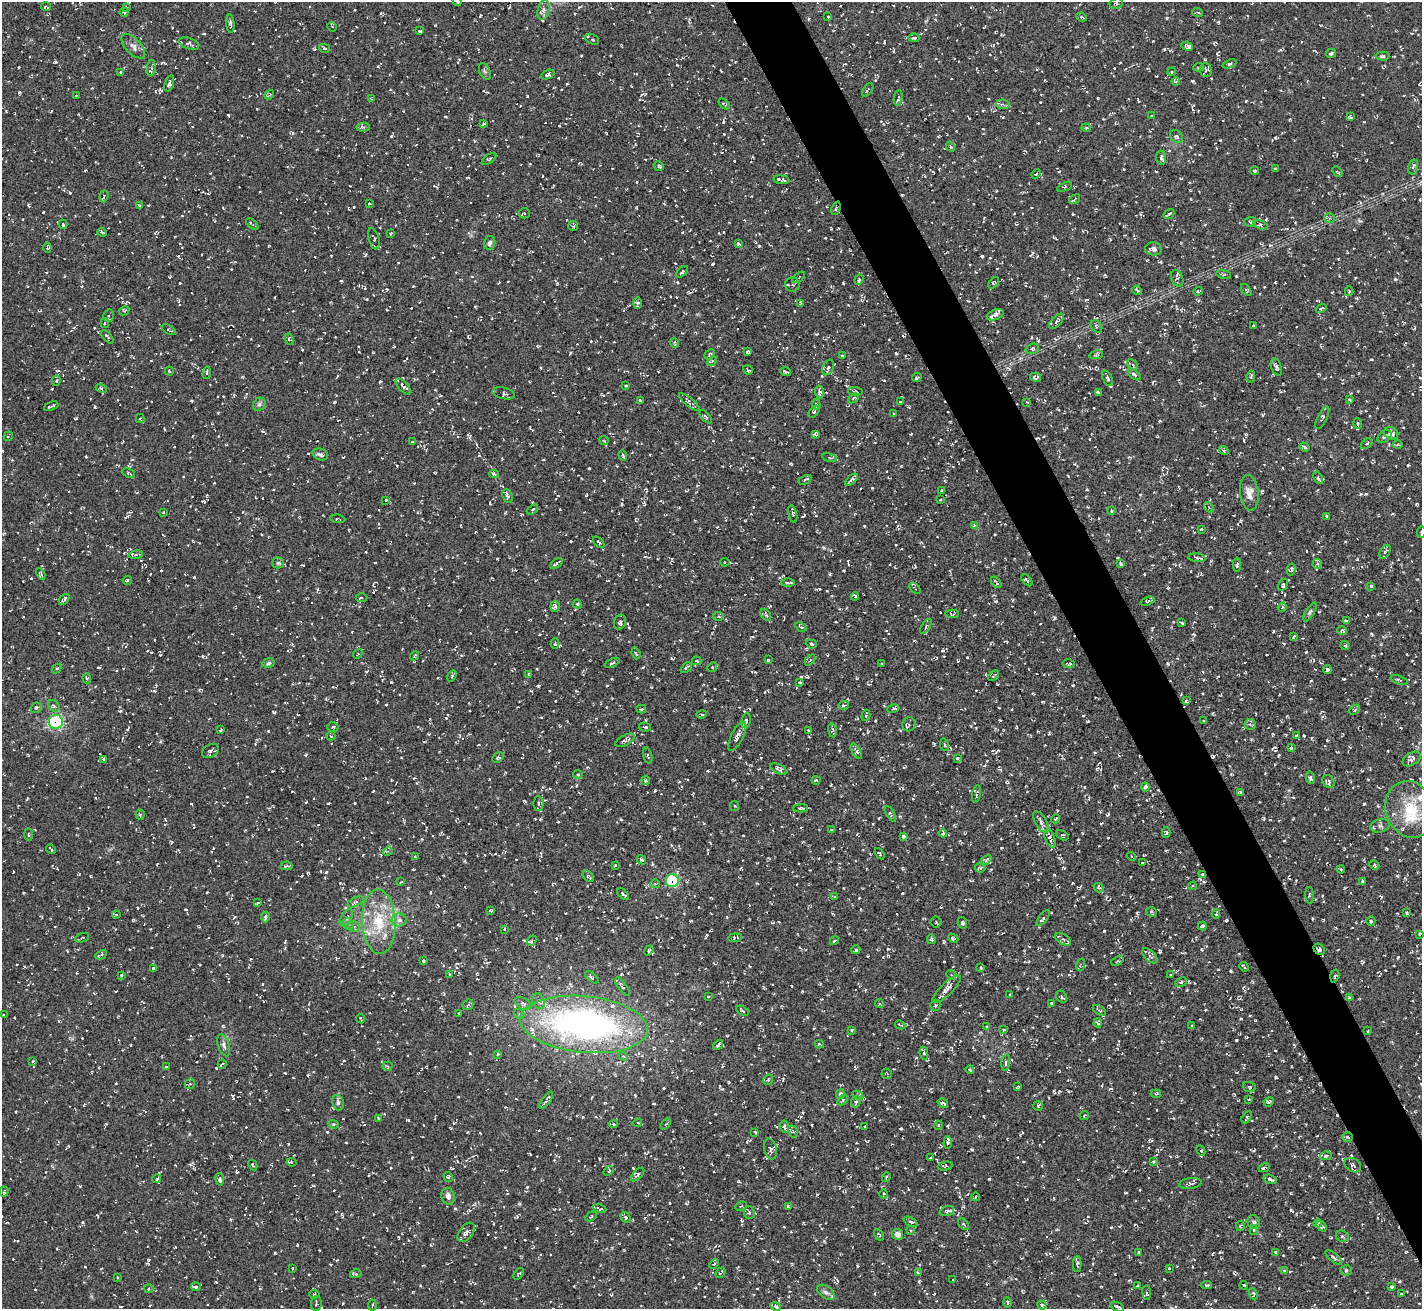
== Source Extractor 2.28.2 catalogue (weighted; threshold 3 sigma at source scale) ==
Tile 6 of 4 x 4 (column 2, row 2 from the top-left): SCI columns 1423-2842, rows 2771-4077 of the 5686 x 5676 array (HDU 1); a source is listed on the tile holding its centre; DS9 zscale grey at full resolution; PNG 1424 x 1311 px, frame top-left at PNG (2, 2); each listed source drawn as its Kron ellipse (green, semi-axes under 4 px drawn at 4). Shown black and unused: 4% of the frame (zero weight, under 3 of 5 exposures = <1% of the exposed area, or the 3 px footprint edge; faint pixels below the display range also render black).
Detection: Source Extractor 2.28.2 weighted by HDU 2 'WHT'; one run over the whole footprint, this tile lists its part. Background 0.0245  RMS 0.0053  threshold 0.0237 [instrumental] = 3 sigma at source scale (4.5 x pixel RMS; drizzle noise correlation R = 1.50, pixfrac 1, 0.05/0.05 arcsec/px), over >= 5 px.
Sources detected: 1590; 87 cosmic-ray / hot-pixel residue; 1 long thin detection or spike segment (spike, bleed or trail) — neither listed nor drawn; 25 inside a brighter listed object's ellipse — not listed separately; of the other 1477, all 500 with FLUX_AUTO >= 0.64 (the completeness limit of this list) listed and drawn (977 fainter detections not listed), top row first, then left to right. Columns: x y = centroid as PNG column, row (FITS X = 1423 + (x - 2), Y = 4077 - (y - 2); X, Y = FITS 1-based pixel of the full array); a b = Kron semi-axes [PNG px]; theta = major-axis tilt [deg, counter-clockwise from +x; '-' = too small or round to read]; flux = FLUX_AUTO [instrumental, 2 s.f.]
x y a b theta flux
457 2 4 3 - 0.73
1116 3 6 5 - 1
46 7 5 3 - 0.72
126 7 4 3 - 0.83
543 10 10 5 76 2
124 12 4 4 - 0.98
1198 13 5 3 - 0.82
828 17 3 3 - 0.78
1081 17 5 3 - 0.69
230 23 9 3 -84 1.2
332 27 5 4 - 0.75
420 31 3 2 - 0.71
914 38 5 3 - 1.2
592 39 7 5 -27 0.92
189 44 10 5 -21 1.4
133 46 15 7 -47 2.9
1187 46 6 4 -24 1.6
324 48 5 4 - 0.81
1331 53 5 3 - 1.4
1382 56 7 4 -2 0.95
1230 64 7 4 22 1.3
1199 67 5 4 - 0.84
151 68 8 4 86 1.2
1206 70 7 6 - 1.1
485 71 9 5 -65 1.2
121 72 3 3 - 0.66
1172 72 4 3 - 0.74
548 75 7 4 24 1.2
1176 81 4 4 - 0.69
169 83 9 4 73 1.4
868 90 8 2 55 0.64
269 95 5 3 - 0.73
76 96 4 3 - 0.9
898 98 8 4 80 1.4
372 99 3 3 - 0.67
724 104 6 3 -39 0.78
1003 104 7 5 -7 1.1
1152 116 3 2 - 0.66
1350 117 4 3 - 0.83
483 124 4 3 - 0.67
363 127 6 4 2 1.1
1086 128 4 4 - 0.67
1177 136 7 5 -45 1.3
950 147 5 4 - 0.65
1161 158 7 5 -83 1.4
489 159 8 3 35 0.84
659 166 5 4 - 0.97
1413 167 7 5 76 1.1
1275 168 3 2 - 0.7
1254 171 4 3 - 0.7
1337 171 6 3 -46 0.64
1036 174 5 4 - 0.73
781 180 8 4 -7 1.4
1065 187 8 4 23 0.83
104 196 6 3 71 0.82
1075 199 6 3 37 0.7
369 203 3 3 - 0.94
139 206 3 3 - 0.82
836 208 7 3 68 0.75
524 213 6 5 - 0.71
1169 214 6 2 34 0.97
1330 218 5 4 - 0.9
1250 222 6 5 - 0.7
63 224 4 3 - 0.67
252 224 7 3 -41 0.83
1260 225 7 4 -16 0.83
573 226 5 5 - 0.74
102 232 4 3 - 0.83
390 233 4 3 - 0.68
374 239 11 5 -73 1.2
490 243 7 5 76 1.3
738 244 4 3 - 1.2
47 247 5 3 - 0.72
1154 249 8 6 -5 2.3
682 272 7 4 42 0.87
1224 274 7 3 -8 0.79
799 277 7 3 38 0.89
1177 278 8 5 -70 1.5
859 280 5 4 - 0.7
994 283 6 4 51 0.68
792 285 7 7 - 1.3
1137 290 5 3 - 0.73
1246 290 7 4 -54 0.73
1198 291 5 3 - 0.93
1349 291 5 4 - 0.67
638 303 6 3 89 0.98
800 303 4 3 - 0.66
1321 308 5 3 - 0.9
124 311 5 3 - 0.65
995 315 8 5 22 2
108 316 6 5 - 1
1056 321 9 5 48 1.2
105 323 5 4 - 0.64
1097 326 7 5 -53 1
1253 326 3 3 - 1.2
169 330 8 4 -31 0.7
107 337 8 3 -49 0.74
289 339 6 4 -63 0.77
675 343 5 3 - 0.78
1032 349 7 5 18 0.95
747 352 4 3 - 0.86
710 354 6 4 42 0.67
842 355 3 3 - 0.72
1096 355 7 4 12 0.74
712 361 5 4 - 0.69
1133 365 6 3 -45 0.78
828 367 8 5 63 1.6
1276 367 9 5 -70 1.7
748 370 5 2 - 0.7
169 371 4 2 - 0.66
785 372 5 3 - 0.72
207 373 6 3 79 0.9
1134 374 7 4 -40 1.8
917 377 5 3 - 0.84
1036 377 5 4 - 1.3
1251 377 6 3 80 0.72
1107 378 8 4 -67 1.6
56 381 5 4 - 0.75
403 386 10 4 -48 2.5
626 386 3 2 - 0.71
101 388 6 4 -22 0.87
855 391 7 4 -2 0.83
819 392 6 4 -85 1.7
1098 392 4 3 - 1
504 393 11 5 -14 1.2
853 398 6 4 42 0.73
1350 400 3 3 - 0.71
640 401 3 3 - 0.71
689 402 13 4 -39 1.8
900 402 3 2 - 0.67
1027 402 3 2 - 0.73
259 404 7 5 46 1.1
816 404 5 4 - 0.88
51 406 7 3 23 1.7
814 412 7 4 52 0.66
894 413 3 2 - 0.65
706 417 8 3 -48 0.76
1322 418 12 4 64 1.2
140 419 5 3 - 0.74
1358 423 5 4 - 0.76
1391 433 7 6 - 1.6
815 434 4 3 - 1
8 436 5 2 - 0.65
1384 437 8 5 40 1.2
604 440 5 3 - 0.71
412 442 3 3 - 0.7
1367 444 6 3 38 0.65
1398 445 5 3 - 0.66
1304 447 5 3 - 0.74
1224 450 5 4 - 0.74
320 454 8 5 -18 1.3
623 455 5 3 - 0.81
829 458 7 4 -11 0.85
129 473 7 3 -24 0.87
494 474 4 3 - 0.99
1318 478 7 3 -60 0.75
805 480 7 3 27 0.76
852 480 7 4 43 1.8
942 490 4 3 - 1
1249 493 18 9 -83 4
507 496 7 5 -68 1.2
941 499 3 3 - 0.71
386 500 3 3 - 0.64
1209 507 5 4 - 0.86
532 509 6 4 37 0.82
1112 511 3 3 - 0.69
163 512 3 2 - 0.68
793 514 9 4 -78 0.97
1327 516 3 3 - 1
338 519 7 3 -4 0.69
974 525 4 3 - 0.84
1201 529 3 3 - 0.91
1421 532 6 2 85 0.65
599 542 7 3 -44 0.97
1385 552 7 4 61 1.5
136 555 7 4 9 0.82
1197 558 8 3 -6 0.81
725 562 5 4 - 0.75
278 563 5 5 - 0.87
556 563 7 2 34 1.2
1121 564 4 3 - 1.2
1317 564 5 5 - 0.74
1237 565 7 3 87 1
1291 569 6 4 77 0.91
41 574 6 3 -62 0.9
127 580 4 3 - 0.83
1027 580 7 3 -48 0.83
996 582 7 2 -51 0.75
788 583 7 3 1 1.9
1283 585 6 4 59 0.83
1371 586 4 3 - 0.94
915 588 6 3 -44 0.82
855 596 4 3 - 1.2
362 598 6 4 2 0.85
64 600 6 3 49 0.93
1148 601 7 3 21 0.66
577 604 4 4 - 0.71
555 606 6 4 83 1.4
1282 607 5 4 - 0.74
1310 612 10 3 60 1
952 614 7 4 -2 0.82
766 615 6 4 -51 0.96
719 616 5 4 - 0.75
1346 621 3 2 - 0.78
620 622 8 6 68 1.7
1182 623 4 3 - 0.73
926 626 8 4 57 0.87
801 627 6 4 -30 0.97
1342 630 5 4 - 1.1
1293 637 4 3 - 0.67
555 644 5 3 - 0.83
811 644 5 4 - 0.85
1345 646 4 3 - 0.72
636 653 6 3 -69 1.2
358 654 5 3 - 0.74
414 656 4 3 - 0.66
768 660 3 3 - 1
810 660 6 4 47 0.77
697 661 5 3 - 0.8
268 663 6 4 7 1
612 663 8 3 23 0.76
882 664 3 3 - 0.67
1068 664 6 2 -1 0.76
712 667 5 4 - 0.73
57 668 5 3 - 0.66
686 668 6 3 43 1.2
1327 670 4 4 - 0.79
529 674 3 3 - 0.82
452 676 6 4 57 0.71
993 676 6 3 41 0.75
87 678 5 4 - 1.1
1399 680 9 3 -19 0.76
799 682 3 2 - 0.67
1186 701 4 3 - 0.76
844 705 5 3 - 0.77
54 706 6 5 - 1.1
36 708 6 5 - 0.99
641 709 5 3 - 0.88
893 709 6 3 12 0.74
1355 710 6 4 44 0.92
701 714 5 3 - 0.84
866 715 6 3 75 0.86
746 721 8 4 83 1.3
1203 721 3 2 - 0.72
56 722 7 7 - 54
909 724 7 6 - 1.2
1250 724 5 5 - 0.89
333 727 5 4 - 1.1
645 727 6 3 -16 0.85
220 730 3 2 - 0.81
809 730 4 3 - 0.74
832 730 7 4 -81 1.3
1297 735 3 3 - 0.9
331 736 4 4 - 0.84
737 736 16 6 63 3.1
625 740 10 5 27 1.8
944 745 6 3 -81 0.66
1291 747 3 3 - 0.69
210 751 9 6 32 1.6
856 751 8 4 -61 1.3
648 756 8 3 -75 0.67
498 757 6 4 32 1.1
957 758 4 3 - 1.5
103 759 4 3 - 0.94
1412 759 10 6 31 1.7
779 769 9 4 -26 1.2
578 774 5 4 - 0.7
1310 778 6 4 -76 1.1
816 780 4 3 - 0.7
646 781 4 4 - 0.82
1329 782 7 5 -55 1.5
1145 787 4 3 - 1.3
1241 792 4 3 - 0.88
977 794 9 3 79 0.8
538 804 7 5 -89 1.3
735 806 5 4 - 0.65
801 808 7 4 2 0.99
1410 809 29 24 -71 22
140 814 5 4 - 0.75
890 814 9 3 -60 0.77
1056 819 5 3 - 0.71
1041 822 12 5 -60 2
1380 826 10 6 14 2
832 830 3 3 - 0.69
1166 832 5 3 - 0.85
943 833 4 3 - 1.4
29 834 6 3 -88 0.69
1062 835 6 4 -32 0.85
904 837 3 3 - 1.2
1050 838 9 5 -69 2.3
51 849 5 2 - 0.93
388 851 5 4 - 0.7
879 854 6 4 -54 0.88
1131 856 5 3 - 0.65
415 857 3 3 - 0.67
641 860 5 3 - 0.9
986 860 6 3 45 0.66
1142 862 3 3 - 0.8
616 865 3 3 - 0.67
1374 865 5 4 - 0.93
286 866 6 4 5 1.2
980 868 5 4 - 0.78
1341 869 4 3 - 0.7
1202 874 4 3 - 0.85
588 876 6 4 -46 0.74
672 881 6 6 - 33
1362 881 4 3 - 1.3
401 882 3 2 - 0.7
655 884 5 4 - 0.68
1193 886 4 3 - 0.69
1098 888 5 4 - 0.77
623 894 7 3 -45 0.73
1309 895 8 3 -88 0.65
834 896 4 3 - 0.68
356 902 8 4 26 1.2
258 903 3 3 - 0.71
491 911 4 3 - 1.4
1151 912 5 4 - 0.7
1406 913 4 3 - 1
1216 914 5 4 - 0.76
116 915 4 4 - 0.85
265 917 5 4 - 1.3
346 918 9 5 59 1.4
1043 918 9 4 53 1.7
399 920 8 6 0 2
1371 921 4 4 - 0.69
379 922 32 17 -88 20
936 922 5 5 - 0.83
962 923 6 4 -75 1
348 924 6 5 - 1.2
354 926 6 5 - 1.1
1202 926 4 3 - 0.95
504 929 3 3 - 0.68
1419 934 4 3 - 0.75
82 938 7 3 22 0.85
735 938 7 3 7 1
953 938 5 3 - 0.66
931 939 5 4 - 0.86
1063 939 9 5 -31 1.1
532 941 5 3 - 0.79
834 941 5 3 - 1.1
1319 949 6 5 - 1.4
649 950 5 3 - 0.67
856 950 4 3 - 0.9
101 955 6 4 28 0.99
1150 956 9 5 -45 1.5
423 960 3 3 - 0.71
1117 961 6 4 22 0.65
1080 965 6 3 69 0.71
1244 967 5 2 - 0.93
153 968 3 3 - 0.66
981 968 4 3 - 0.76
450 974 4 3 - 0.77
121 975 4 3 - 0.73
951 975 5 4 - 0.78
1170 975 3 3 - 0.65
1335 976 6 4 74 0.76
592 977 8 3 -38 1.1
1181 982 6 4 27 1
622 987 11 4 -54 1.2
946 989 19 6 44 4.4
1010 995 4 3 - 0.69
709 996 3 3 - 0.84
1061 997 6 5 - 1.1
1349 998 4 3 - 0.68
538 1001 8 6 -60 1.8
523 1003 9 5 -28 1.8
1051 1003 3 3 - 0.79
879 1004 4 3 - 0.75
468 1005 6 4 43 0.86
935 1005 5 5 - 0.88
1099 1010 7 3 -33 0.84
742 1011 7 3 -29 0.69
459 1013 3 3 - 0.72
519 1014 5 4 - 0.78
3 1015 3 2 - 0.66
360 1018 5 2 - 0.77
1098 1023 4 3 - 1
584 1024 64 28 -5 190
900 1025 5 2 - 0.66
1192 1026 3 3 - 0.76
987 1027 3 3 - 0.87
852 1030 4 3 - 0.69
1004 1030 3 2 - 0.82
1368 1031 3 3 - 0.66
819 1044 4 3 - 0.8
224 1045 12 5 -72 1.7
718 1045 5 3 - 1.6
924 1053 6 4 -80 0.87
498 1054 4 3 - 0.67
623 1056 5 4 - 0.76
33 1061 3 3 - 0.65
1006 1063 8 4 82 1.1
222 1064 4 2 - 0.93
388 1066 5 4 - 0.74
166 1067 3 2 - 0.65
970 1070 4 3 - 1.1
887 1074 5 5 - 0.79
768 1080 5 4 - 0.88
190 1084 5 4 - 0.78
1018 1087 4 3 - 0.69
1249 1087 6 5 - 0.8
840 1094 5 4 - 1.2
1156 1094 5 3 - 0.74
858 1095 6 4 -28 0.7
1249 1099 3 2 - 0.64
546 1100 10 3 53 1.7
843 1100 6 4 49 0.74
856 1102 6 4 66 0.95
1269 1102 5 4 - 0.81
338 1103 8 6 -77 1.2
943 1103 6 3 -34 1
1038 1106 5 4 - 0.75
1084 1116 5 3 - 0.67
1247 1117 7 3 60 0.73
379 1119 4 3 - 0.91
638 1123 4 4 - 0.68
334 1124 5 4 - 0.69
614 1124 4 4 - 0.68
666 1124 6 3 51 0.71
938 1125 5 3 - 0.67
865 1126 3 2 - 0.65
784 1127 6 4 -84 1.6
755 1132 4 3 - 0.84
793 1132 6 4 -60 1.1
1348 1137 5 4 - 0.75
948 1143 6 4 84 1.5
770 1149 10 6 -76 1.6
1201 1151 5 3 - 0.73
1326 1156 6 4 12 1.1
931 1158 4 3 - 1.2
291 1162 5 3 - 0.75
1153 1162 4 4 - 0.82
253 1165 5 3 - 0.76
1353 1165 9 6 -31 1.4
945 1166 7 4 13 0.79
1264 1168 5 3 - 1.1
609 1171 5 4 - 0.72
638 1174 8 3 46 0.87
448 1177 5 4 - 1.2
886 1177 5 3 - 0.66
157 1179 4 3 - 1.2
220 1179 6 4 -82 1.6
1270 1179 7 3 -18 1.3
1190 1183 11 5 7 1.7
4 1192 5 3 - 0.73
884 1194 4 3 - 0.69
448 1196 8 6 -76 2.2
975 1197 4 2 - 0.66
741 1206 6 4 26 0.69
788 1206 4 3 - 0.71
599 1209 7 3 -19 1.1
947 1211 7 5 20 0.8
749 1213 6 5 - 1
591 1216 6 3 27 0.73
626 1217 6 4 -57 0.9
910 1222 7 4 -26 1.2
1254 1222 7 6 - 1.2
1318 1223 4 4 - 0.95
964 1224 7 3 -48 0.82
1240 1226 5 4 - 0.74
1322 1226 6 4 -52 0.93
910 1230 3 3 - 0.66
1254 1230 5 4 - 0.72
466 1232 11 6 52 2.1
898 1234 6 5 - 2.2
879 1235 6 3 -57 1
1342 1236 6 5 - 1.2
1138 1252 3 2 - 0.73
1276 1252 3 3 - 1.3
1334 1258 10 3 -41 0.95
714 1264 5 3 - 0.66
1077 1264 8 3 88 0.94
292 1268 3 3 - 0.78
1169 1268 3 3 - 0.71
1346 1270 5 5 - 0.84
1284 1271 4 3 - 0.88
720 1273 6 2 49 0.65
918 1273 3 3 - 0.67
356 1274 6 4 16 0.85
519 1274 6 3 50 0.69
117 1278 3 3 - 0.92
953 1280 3 3 - 0.64
1207 1285 5 3 - 0.87
1244 1285 4 3 - 1
1137 1286 3 2 - 0.67
196 1287 5 4 - 0.97
1392 1287 4 4 - 0.88
149 1289 4 4 - 0.86
826 1292 10 6 -36 1.8
1147 1293 7 3 -84 0.7
314 1294 5 4 - 0.67
1253 1294 6 4 -67 0.77
1401 1294 4 3 - 0.77
1007 1302 5 3 - 0.74
316 1303 7 5 86 0.97
372 1305 5 3 - 0.72
1042 1305 5 4 - 0.81
775 1306 5 4 - 1.5
1117 1307 7 3 -24 1.2
Overlapping masked pixels (flux is a lower limit): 7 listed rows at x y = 836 208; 56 722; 1202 874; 672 881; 1319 949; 1335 976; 1348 1137
Isophote crosses this tile's border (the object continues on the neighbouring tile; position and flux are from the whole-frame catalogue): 3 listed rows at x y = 457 2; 1421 532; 1419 934
Unlisted compact peaks at least as high as the median listed source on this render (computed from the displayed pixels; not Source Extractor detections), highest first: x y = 677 65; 1397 876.